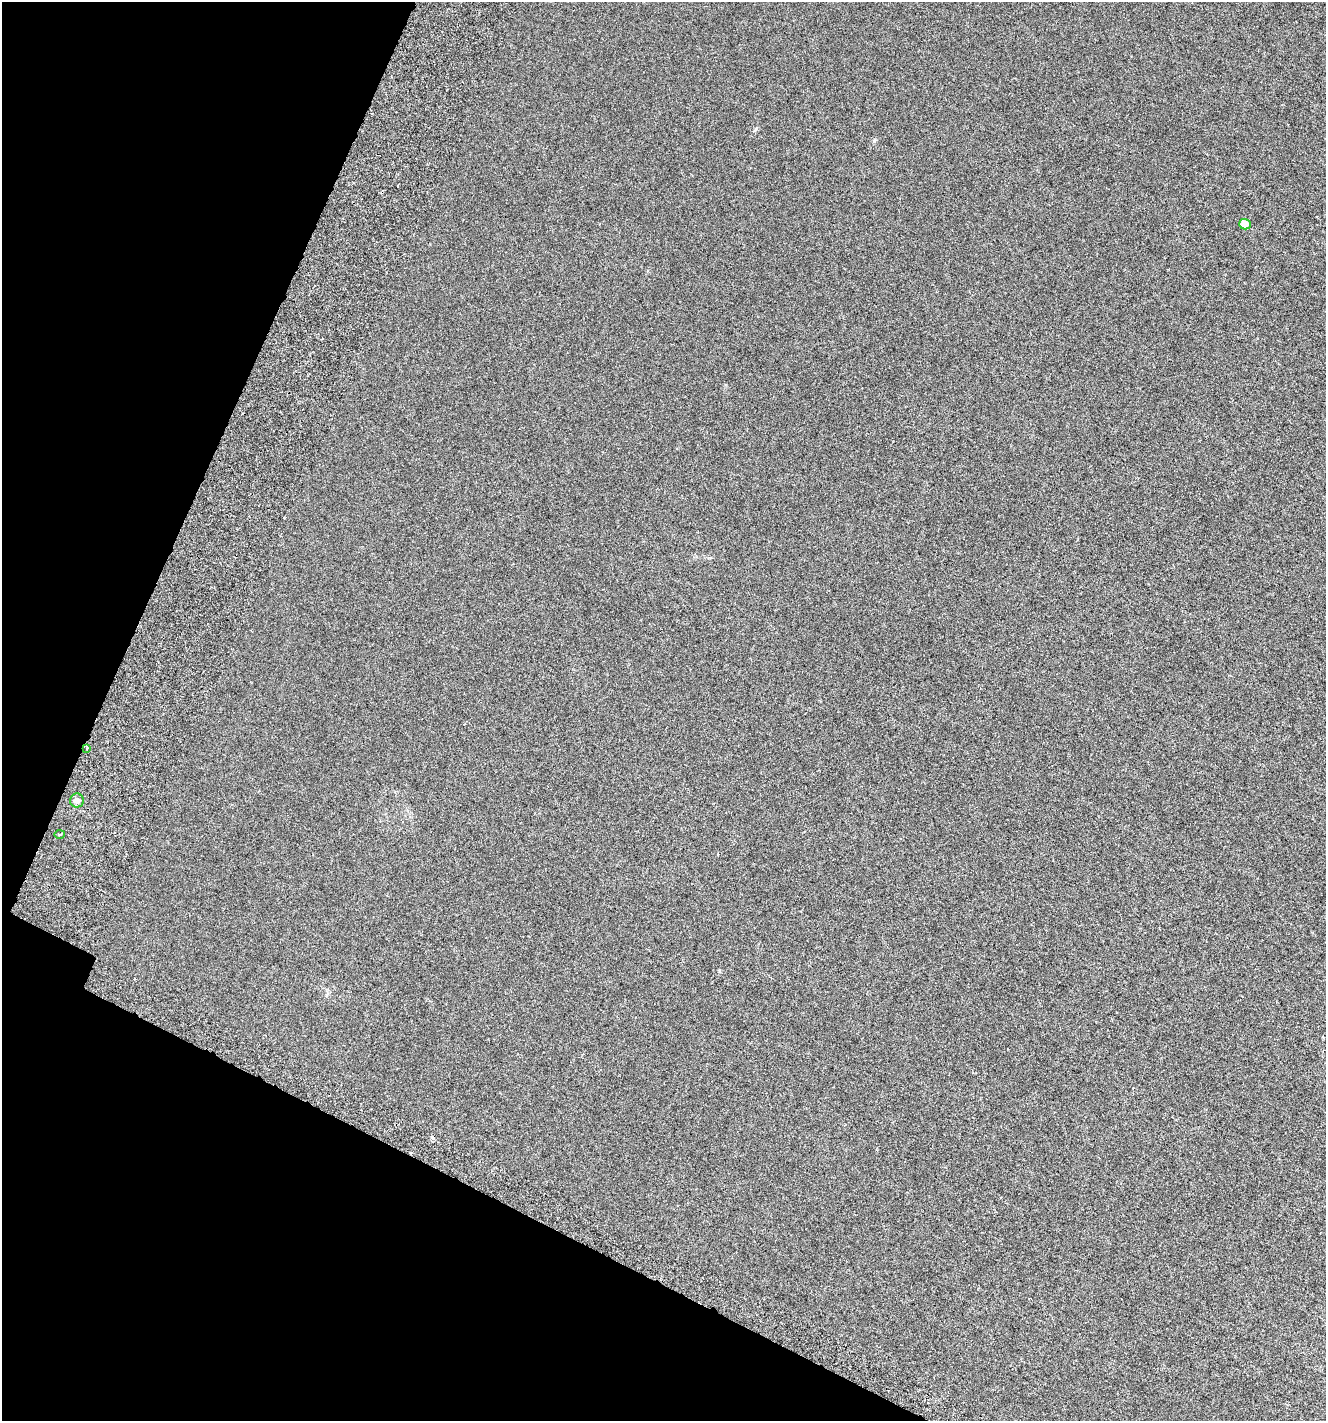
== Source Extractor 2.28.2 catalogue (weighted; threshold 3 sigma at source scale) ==
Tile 9 of 4 x 4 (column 1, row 3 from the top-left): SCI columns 319-1642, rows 1502-2920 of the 5999 x 5830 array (HDU 1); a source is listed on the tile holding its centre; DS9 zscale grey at full resolution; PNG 1328 x 1423 px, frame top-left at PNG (2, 2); each listed source drawn as its Kron ellipse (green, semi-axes under 4 px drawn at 4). Shown black and unused: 22% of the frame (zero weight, under 3 of 6 exposures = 6% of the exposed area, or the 3 px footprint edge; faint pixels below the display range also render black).
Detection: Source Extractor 2.28.2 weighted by HDU 2 'WHT'; one run over the whole footprint, this tile lists its part. Background 0.00157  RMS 0.0016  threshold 0.00641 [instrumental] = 3 sigma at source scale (4.09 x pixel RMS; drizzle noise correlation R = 1.36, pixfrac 0.8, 0.0396/0.0396 arcsec/px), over >= 5 px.
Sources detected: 5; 1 cosmic-ray / hot-pixel residue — neither listed nor drawn; the other 4 listed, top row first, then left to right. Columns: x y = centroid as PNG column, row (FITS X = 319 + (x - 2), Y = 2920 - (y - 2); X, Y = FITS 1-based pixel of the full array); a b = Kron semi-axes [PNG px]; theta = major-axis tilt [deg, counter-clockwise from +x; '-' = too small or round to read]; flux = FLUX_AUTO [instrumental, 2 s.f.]
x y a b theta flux
1245 224 5 5 - 1.8
87 748 4 3 - 0.14
77 800 7 7 - 0.6
60 834 5 3 - 0.19